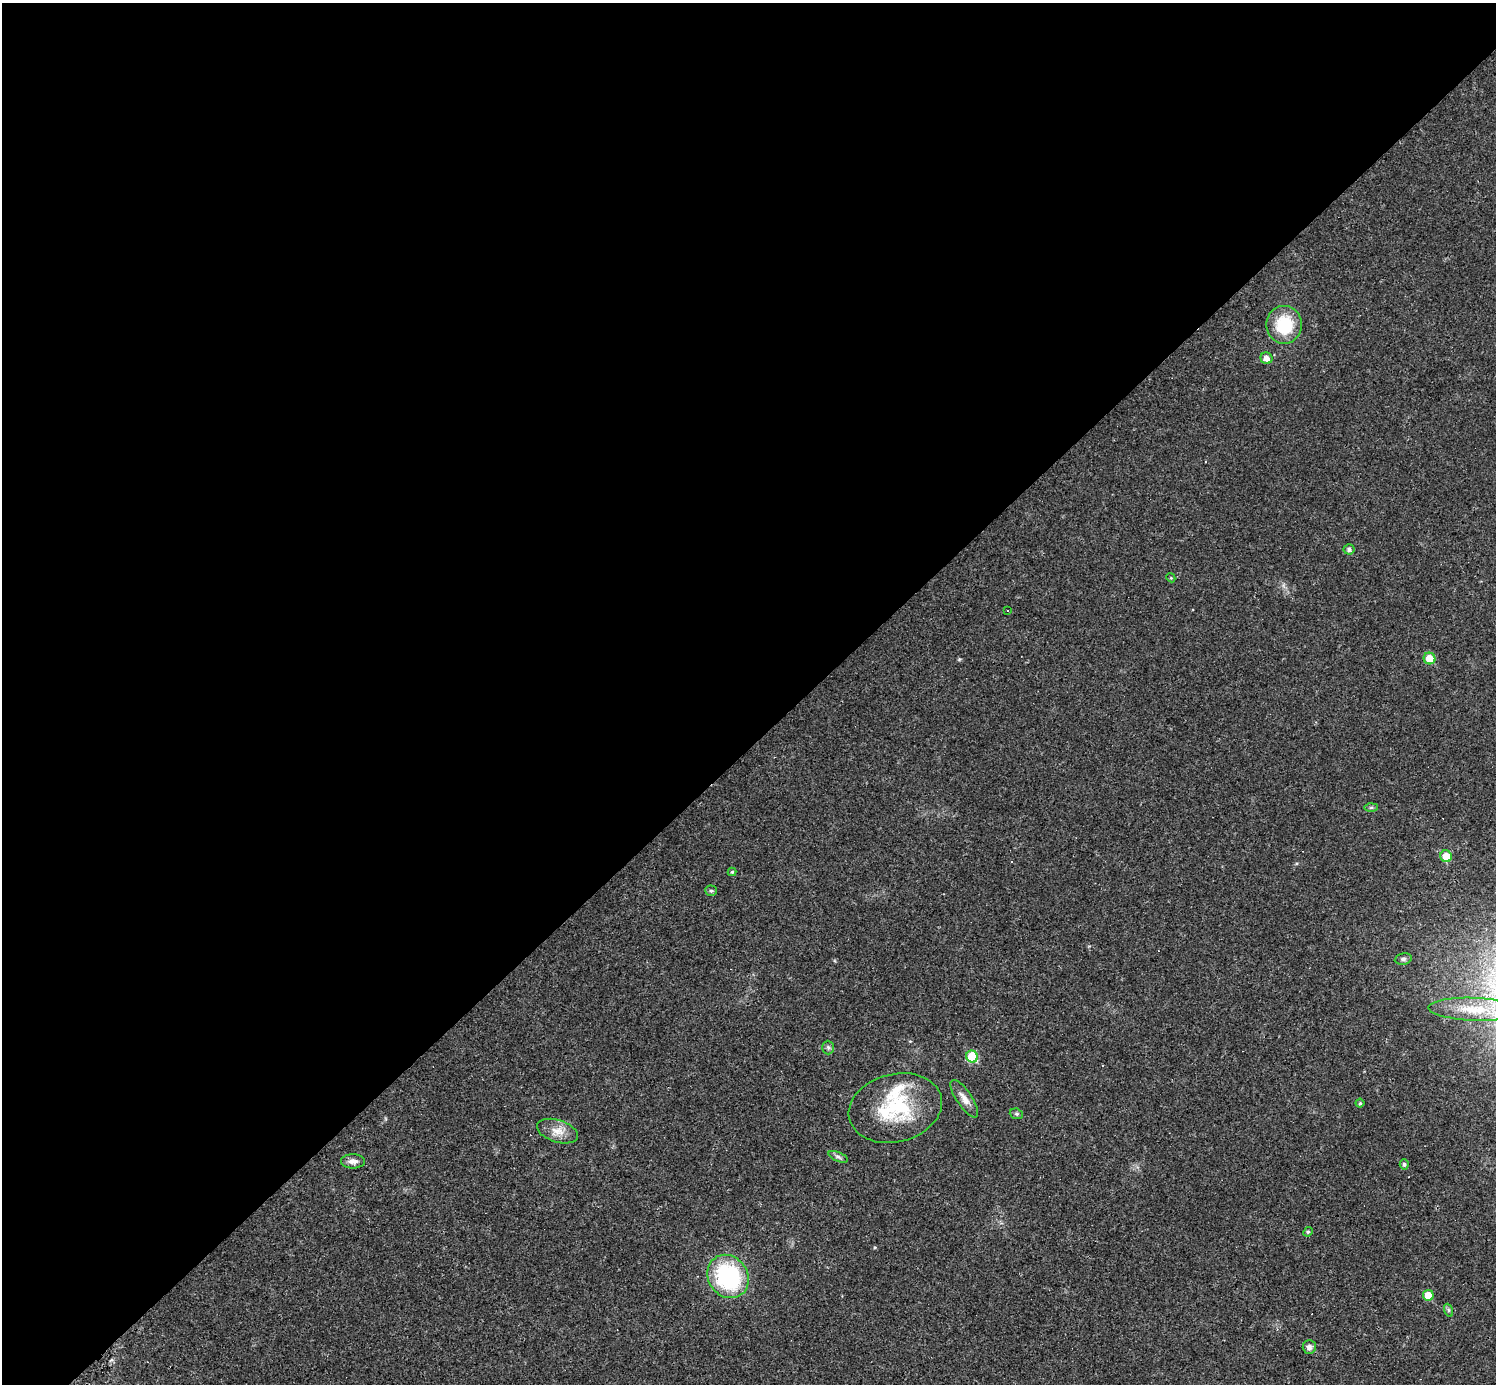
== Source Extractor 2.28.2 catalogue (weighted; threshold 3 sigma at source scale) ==
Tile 2 of 4 x 4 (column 2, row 1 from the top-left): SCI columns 1495-2988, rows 4443-5824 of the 5977 x 5977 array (HDU 1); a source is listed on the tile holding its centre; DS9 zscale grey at full resolution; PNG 1498 x 1386 px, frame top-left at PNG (2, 3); each listed source drawn as its Kron ellipse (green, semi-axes under 4 px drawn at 4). Shown black and unused: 54% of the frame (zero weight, under 3 of 4 exposures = <1% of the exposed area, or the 3 px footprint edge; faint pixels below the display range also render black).
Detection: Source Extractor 2.28.2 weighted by HDU 2 'WHT'; one run over the whole footprint, this tile lists its part. Background 0.0189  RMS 0.0037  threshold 0.0165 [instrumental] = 3 sigma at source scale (4.5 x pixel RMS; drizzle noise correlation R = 1.50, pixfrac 1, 0.05/0.05 arcsec/px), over >= 5 px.
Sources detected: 32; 4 cosmic-ray / hot-pixel residue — neither listed nor drawn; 1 inside a brighter listed object's ellipse — not listed separately; the other 27 listed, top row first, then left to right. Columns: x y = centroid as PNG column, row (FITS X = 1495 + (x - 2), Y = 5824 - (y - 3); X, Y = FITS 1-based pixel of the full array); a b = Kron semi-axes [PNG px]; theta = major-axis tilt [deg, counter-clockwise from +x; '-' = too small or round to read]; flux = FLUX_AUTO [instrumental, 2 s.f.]
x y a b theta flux
1284 325 19 18 - 16
1266 358 6 5 - 2.2
1349 549 5 5 - 1.1
1171 578 4 3 - 0.34
1007 610 3 2 - 0.32
1430 658 6 5 - 6.8
1371 807 6 4 1 0.56
1446 856 6 5 - 5.9
732 872 4 4 - 0.47
711 891 6 5 - 0.63
1403 959 8 5 9 0.84
1474 1009 46 11 -2 12
828 1047 7 6 - 0.81
972 1057 6 5 - 15
964 1099 22 7 -56 3.1
1360 1103 4 4 - 0.53
895 1108 47 34 14 29
1016 1114 7 5 -20 0.69
557 1131 21 11 -17 4.7
838 1157 10 4 -23 0.98
353 1161 12 7 -1 2
1404 1164 5 4 - 0.85
1308 1232 5 4 - 0.54
728 1276 22 19 -55 41
1428 1295 5 5 - 7.1
1448 1310 6 4 -71 0.54
1309 1347 7 6 - 1.5